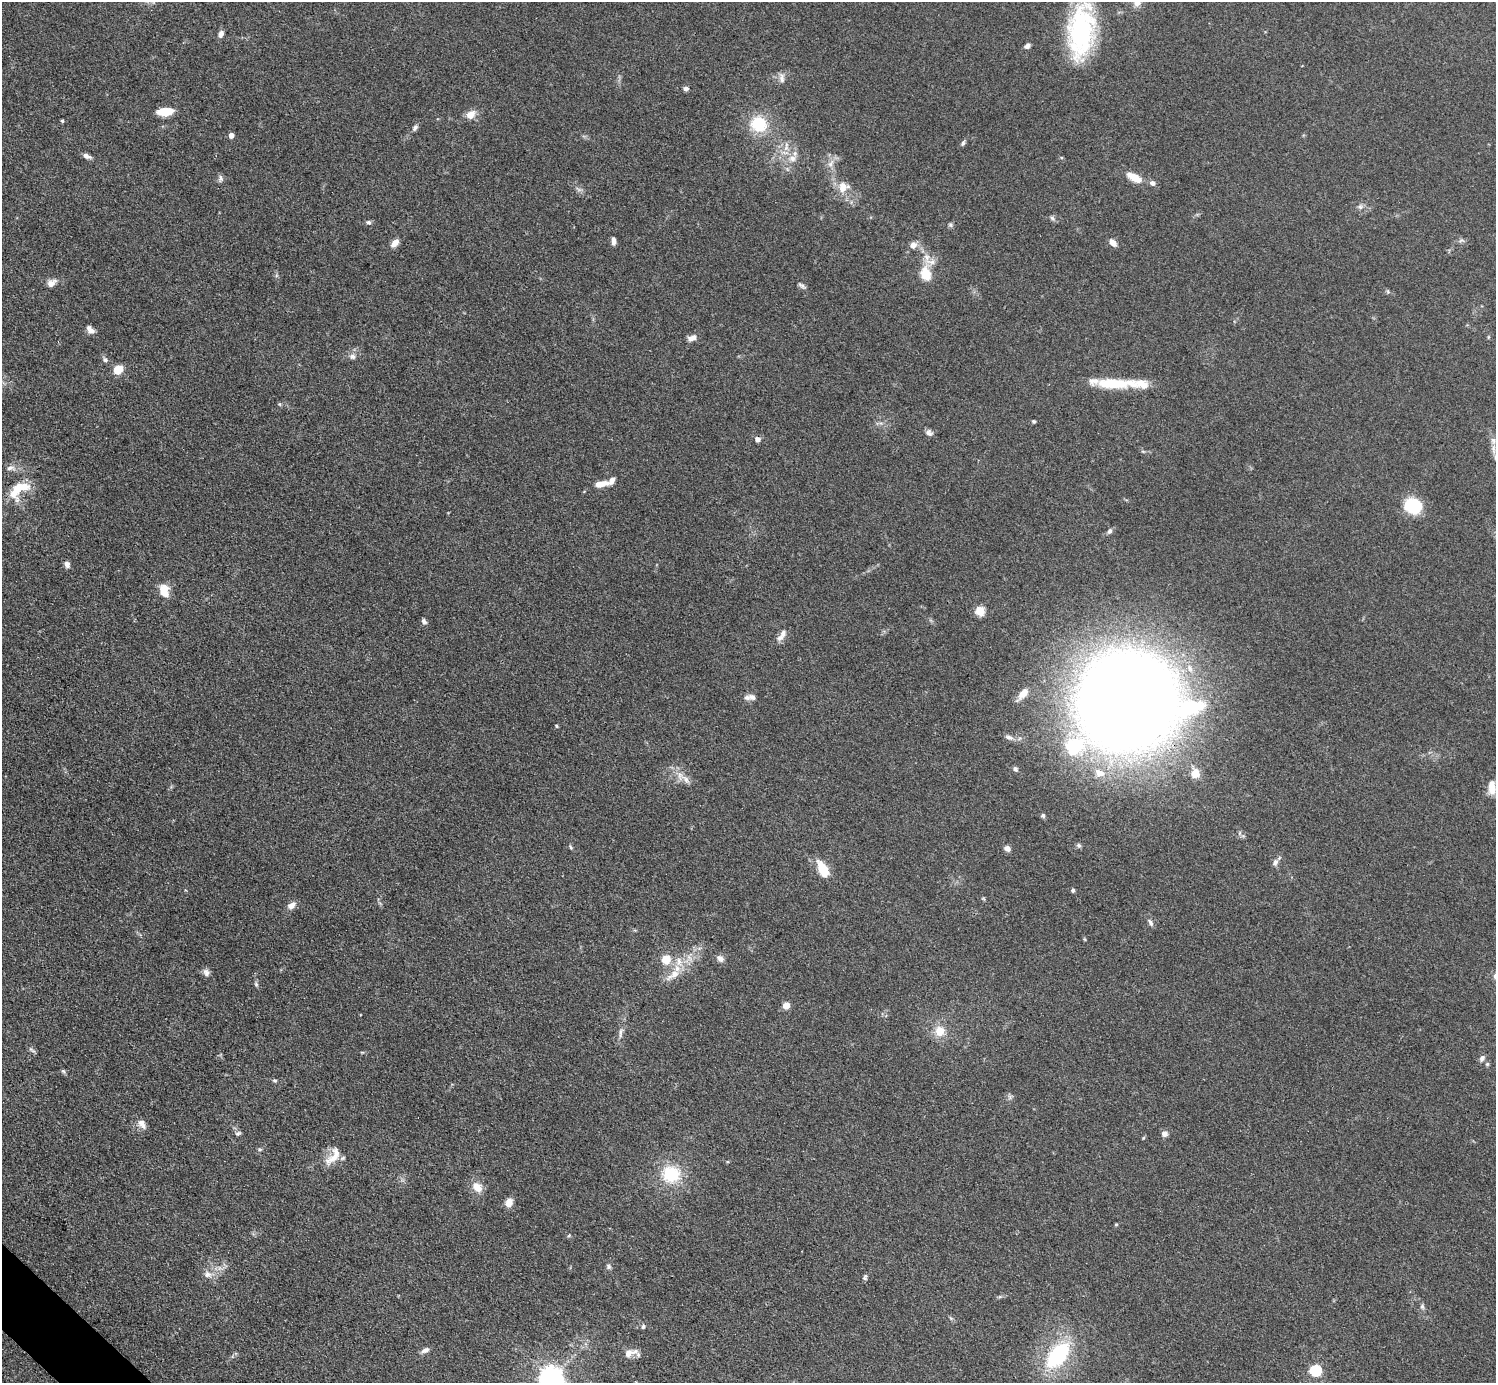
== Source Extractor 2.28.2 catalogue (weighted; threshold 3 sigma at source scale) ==
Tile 7 of 4 x 4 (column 3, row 2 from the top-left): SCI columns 2998-4491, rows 2926-4306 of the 5993 x 5993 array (HDU 1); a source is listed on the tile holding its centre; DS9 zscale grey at full resolution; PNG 1498 x 1385 px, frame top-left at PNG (2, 2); no overlay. Shown black and unused: <1% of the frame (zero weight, under 3 of 4 exposures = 1% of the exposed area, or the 3 px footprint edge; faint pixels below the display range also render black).
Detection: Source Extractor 2.28.2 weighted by HDU 2 'WHT'; one run over the whole footprint, this tile lists its part. Background 0.0995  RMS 0.0065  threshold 0.0292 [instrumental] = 3 sigma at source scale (4.5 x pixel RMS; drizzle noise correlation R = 1.50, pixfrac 1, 0.05/0.05 arcsec/px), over >= 5 px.
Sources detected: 120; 1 too faint to see at this stretch — not listed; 7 inside a brighter listed object's ellipse — not listed separately; the other 112 listed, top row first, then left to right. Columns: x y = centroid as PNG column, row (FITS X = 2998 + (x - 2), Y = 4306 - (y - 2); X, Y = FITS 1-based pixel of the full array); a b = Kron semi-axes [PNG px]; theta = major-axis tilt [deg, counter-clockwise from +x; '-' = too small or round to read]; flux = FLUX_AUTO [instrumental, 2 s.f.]
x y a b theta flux
1137 2 12 9 84 5.2
1081 31 60 28 83 85
221 34 8 6 77 2.7
1027 46 7 6 - 1.9
782 78 15 7 -82 3.1
686 88 6 5 - 1.9
165 112 16 7 5 14
471 114 11 9 36 6.1
62 121 5 4 - 0.79
759 124 16 14 -17 27
415 128 8 5 53 1.7
231 135 4 4 - 5.2
963 143 8 5 69 1.3
786 148 8 5 48 2.6
86 156 10 5 -26 3.1
792 158 12 9 12 4.9
831 164 13 8 62 4.4
1134 177 19 9 -28 9.6
220 178 9 6 87 1.8
1152 183 7 6 - 2.5
843 187 17 14 30 8.6
578 189 10 4 -35 1.7
1360 207 8 6 -69 1.8
1052 218 8 5 -37 1.5
368 222 7 6 - 1.5
950 225 7 5 -21 1.2
1461 240 7 4 19 1.3
613 241 8 5 -87 3.2
395 243 10 6 49 5.6
1113 243 8 6 -43 4.9
913 245 10 8 21 4.1
931 262 20 7 -7 4.9
926 274 11 8 -77 17
51 283 12 9 34 4.2
802 286 14 4 -31 1.8
90 330 10 7 -47 3.5
1488 337 5 3 - 0.65
692 338 11 7 23 3.8
352 356 8 8 - 2.6
105 360 8 5 -22 1.6
118 369 7 6 - 14
1114 383 51 10 -1 29
1034 421 4 4 - 0.91
929 433 10 8 -38 2.3
758 439 7 6 - 2.4
1493 449 17 5 -88 4.3
10 468 11 6 16 2.9
611 481 11 6 51 3.3
599 484 12 8 3 4.1
20 487 24 13 24 16
1413 506 14 11 -18 38
1110 531 8 6 63 1.9
67 564 8 6 -68 2.7
164 591 15 10 -78 10
980 611 5 5 - 33
424 621 8 5 -51 1.7
783 634 10 8 82 3.3
1023 694 15 7 48 7.3
752 697 10 7 -32 2.5
1128 701 68 64 3 1600
556 726 4 3 - 0.73
1010 737 13 6 -18 2.9
1074 746 19 17 24 32
1015 769 6 5 - 1.7
1099 773 15 10 -24 6.8
1195 773 11 10 - 7.7
685 779 17 7 -41 5.3
1492 788 15 8 -89 7.9
1043 816 6 5 - 1.3
1079 845 7 5 -44 1.3
571 847 6 4 -60 0.92
1007 848 8 6 -30 3.1
1275 862 9 7 61 2.7
823 870 17 9 -64 16
1073 890 4 4 - 1.6
291 905 10 7 36 4.5
1150 922 10 5 -56 2.1
1084 939 6 3 -70 0.67
666 959 5 5 - 25
720 959 10 7 -37 3
206 972 10 8 -69 2.7
674 974 18 9 38 8.7
256 984 6 5 - 1.2
786 1005 7 7 - 4.9
940 1031 13 12 - 9.5
620 1033 16 4 89 2.8
32 1050 12 3 -39 1.3
362 1052 5 3 - 0.65
1482 1058 9 6 57 2.2
1487 1064 5 5 - 1.1
63 1071 6 5 - 1.1
275 1080 6 5 - 1.1
142 1124 14 8 -56 4.3
238 1133 8 5 26 1.6
1164 1134 7 7 - 3
1143 1138 5 3 - 0.63
260 1149 6 4 -27 0.89
333 1156 30 13 55 10
671 1174 21 19 -6 28
477 1187 14 10 -48 7.5
509 1202 9 7 76 6.2
1116 1224 5 3 - 0.67
608 1266 7 6 - 1.5
208 1274 11 9 -23 4.3
865 1277 7 5 73 1.4
1422 1306 7 5 -75 1.6
643 1326 7 4 88 1.3
425 1350 10 6 24 2.8
629 1353 20 9 17 6.3
1058 1355 32 18 50 58
1315 1370 5 5 - 70
551 1378 8 7 - 610
Overlapping masked pixels (flux is a lower limit): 1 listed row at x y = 1128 701
Isophote crosses this tile's border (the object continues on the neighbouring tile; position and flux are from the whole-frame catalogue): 3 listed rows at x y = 1137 2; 1493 449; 551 1378